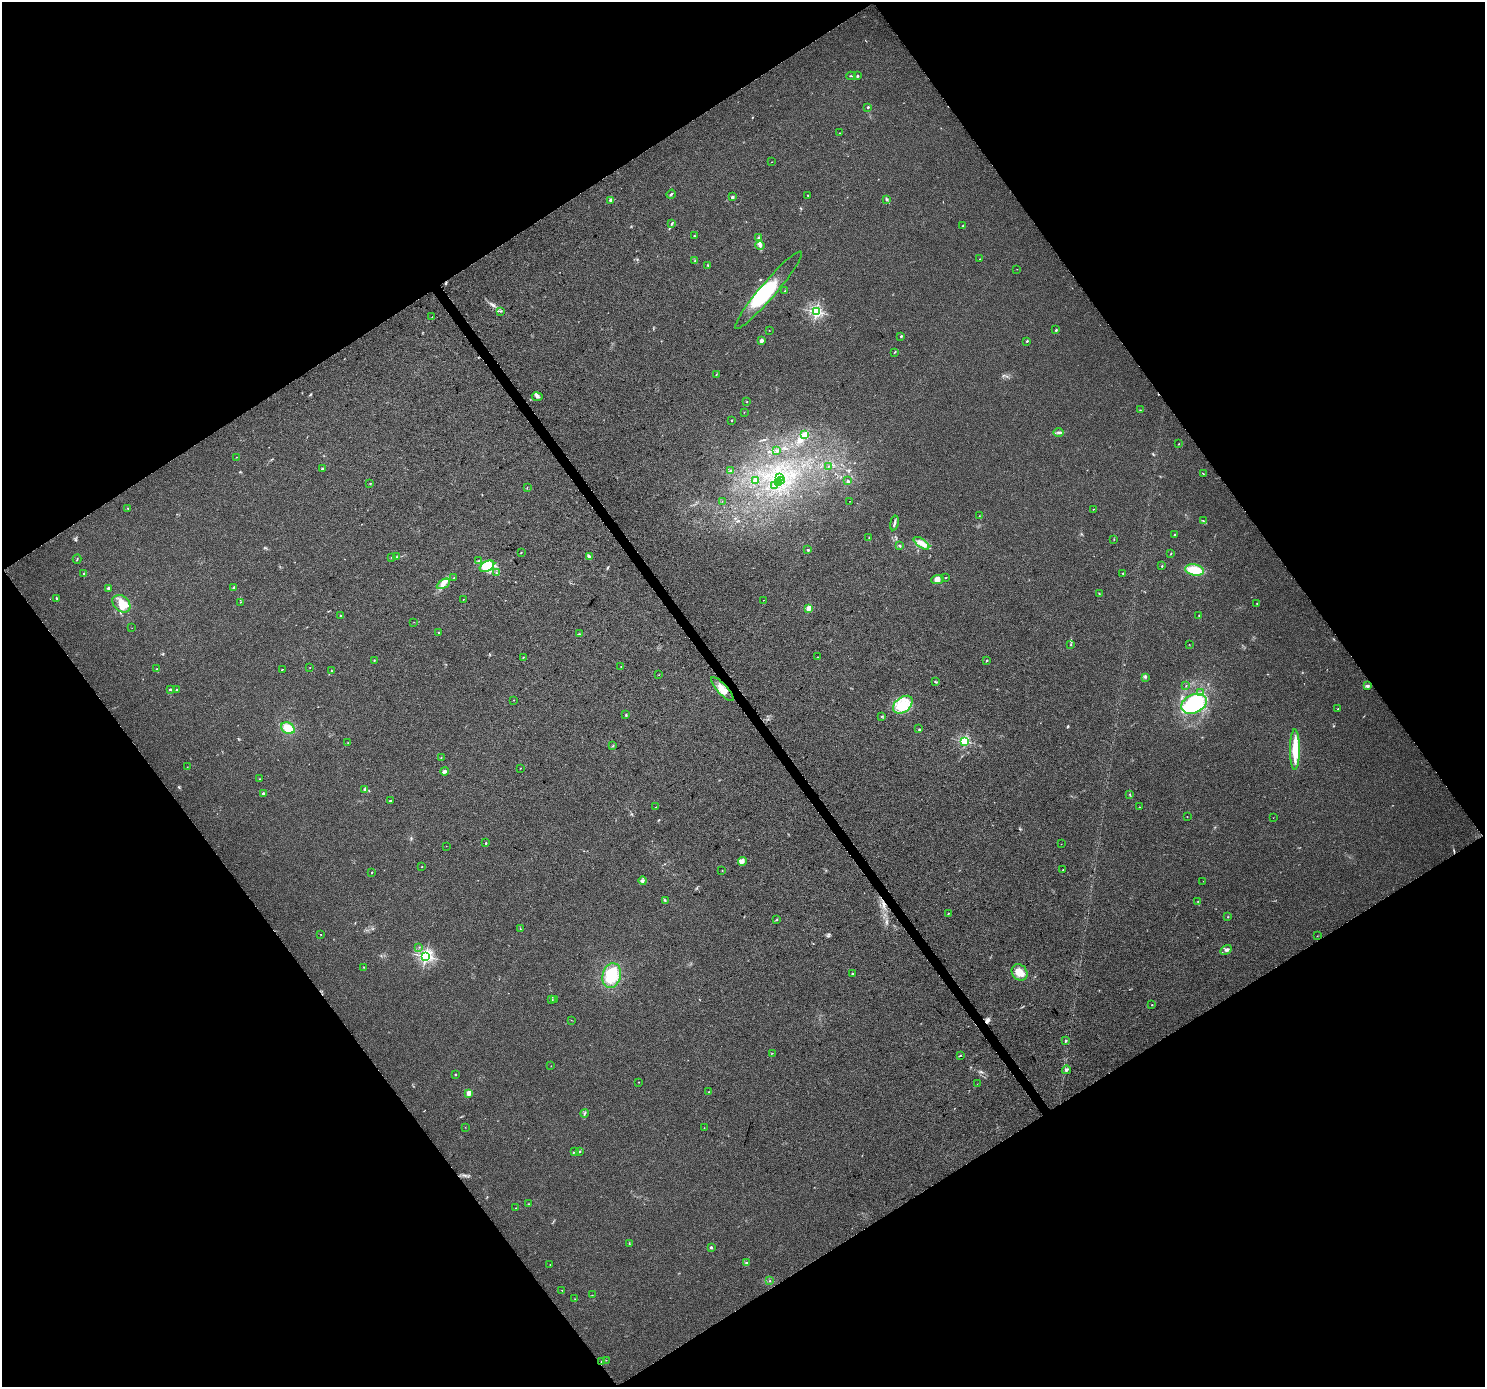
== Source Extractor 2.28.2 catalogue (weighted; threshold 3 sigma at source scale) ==
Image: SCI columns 8-5937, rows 193-5732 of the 5940 x 5862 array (HDU 1 of 3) = the unmasked area's bounding box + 8 px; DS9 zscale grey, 4 x 4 block average (1 PNG px = mean of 4 x 4 image px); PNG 1487 x 1389 px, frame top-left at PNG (2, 2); each listed source drawn as its Kron ellipse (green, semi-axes under 4 px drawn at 4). Shown black and unused: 49% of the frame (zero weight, under 3 of 5 exposures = <1% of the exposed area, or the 3 px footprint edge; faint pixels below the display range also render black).
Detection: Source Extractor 2.28.2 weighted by HDU 2 'WHT'. Background 0.0143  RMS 0.0045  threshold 0.0201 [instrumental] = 3 sigma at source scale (4.5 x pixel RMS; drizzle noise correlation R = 1.50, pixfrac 1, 0.0396/0.0396 arcsec/px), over >= 5 px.
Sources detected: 226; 2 too faint to see at this stretch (4 x 4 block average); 4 inside a brighter object's white glare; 3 cosmic-ray / hot-pixel residue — neither listed nor drawn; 5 coinciding with a brighter row at this scale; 12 inside a brighter listed object's ellipse — not listed separately; the other 200 listed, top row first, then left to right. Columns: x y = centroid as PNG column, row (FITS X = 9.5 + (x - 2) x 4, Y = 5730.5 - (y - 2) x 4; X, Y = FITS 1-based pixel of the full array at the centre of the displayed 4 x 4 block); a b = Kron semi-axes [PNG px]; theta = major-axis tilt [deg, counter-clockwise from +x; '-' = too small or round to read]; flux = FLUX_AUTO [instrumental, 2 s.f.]
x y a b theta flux
851 76 5 2 - 2.8
858 76 3 2 - 2.5
868 107 2 2 - 7.8
840 133 2 2 - 0.78
772 162 2 2 - 0.74
671 194 5 2 - 3.6
808 195 2 2 - 1.2
732 197 4 2 - 3.9
887 199 3 2 - 2.9
611 200 2 2 - 40
672 224 4 2 - 2.3
963 226 2 2 - 1.9
694 236 2 2 - 1.5
758 238 3 2 - 3.1
760 245 4 2 - 2.8
980 259 2 2 - 1.2
695 261 2 2 - 1.3
707 265 3 2 - 2.8
1017 269 2 2 - 0.56
768 290 50 8 49 140
785 291 2 2 - 0.72
500 311 2 2 - 1.8
816 312 2 2 - 560
432 317 2 2 - 0.85
769 330 2 2 - 0.65
1056 330 3 2 - 2.4
901 336 2 2 - 3.6
761 341 2 2 - 34
1027 341 2 2 - 6.1
894 352 2 2 - 0.97
716 375 3 2 - 1.6
537 397 5 3 - 5.3
747 402 2 2 - 1.1
1140 410 2 2 - 1.1
744 412 2 2 - 0.89
731 420 2 2 - 1.4
1059 432 5 2 - 5.2
805 435 2 2 - 110
1179 444 2 2 - 1.5
777 450 3 2 - 2.7
236 457 2 2 - 1.1
828 466 2 2 - 0.79
322 469 2 2 - 3.2
730 471 2 2 - 1.7
1203 474 2 2 - 1.2
779 477 2 2 - 0.82
755 480 3 2 - 4.7
782 481 2 2 - 1.3
848 481 3 3 - 3.3
778 482 2 2 - 2.1
370 483 2 2 - 1.4
775 485 2 2 - 1.4
527 487 2 2 - 0.82
722 501 2 2 - 0.5
850 501 2 2 - 0.65
128 509 2 2 - 1.1
1093 509 2 2 - 1.1
979 516 2 2 - 1.1
1203 520 3 2 - 1.1
894 523 7 2 79 6
1175 535 2 2 - 7.2
869 537 2 2 - 1.1
1114 539 2 2 - 0.77
921 543 9 3 -35 14
899 546 4 2 - 3.1
808 550 2 2 - 3.8
521 552 2 2 - 0.86
1171 553 3 2 - 1.5
392 557 2 2 - 1.2
396 557 2 2 - 1.8
589 557 4 2 - 2.6
77 559 4 2 - 2.3
478 561 3 2 - 2.1
487 566 8 5 30 23
1162 566 2 2 - 3.4
1195 570 9 5 -10 58
496 573 2 2 - 1.1
1123 573 2 2 - 1.9
84 574 2 2 - 15
946 577 3 2 - 1.2
454 578 2 2 - 1.2
937 579 6 4 4 12
443 584 7 3 31 11
234 587 3 2 - 2.6
108 588 3 3 - 3.6
1099 594 2 2 - 1.5
56 598 2 2 - 2.7
463 599 2 2 - 0.8
763 600 2 2 - 0.85
241 602 2 2 - 0.8
121 604 10 7 -44 39
1257 604 2 2 - 1
809 608 3 2 - 19
340 615 2 2 - 1.3
1199 615 2 2 - 1.7
414 622 2 2 - 0.62
132 628 2 2 - 0.33
439 633 2 2 - 1.3
579 634 2 2 - 2
1071 644 2 2 - 0.86
1189 644 2 2 - 0.57
523 657 3 2 - 1.1
817 657 2 2 - 1.1
374 660 2 2 - 1.4
986 661 3 2 - 1.8
310 667 2 2 - 0.63
621 667 2 2 - 1.1
157 669 3 2 - 1.4
282 669 2 2 - 1.5
331 670 2 2 - 1.2
659 675 2 2 - 0.55
1145 677 3 2 - 3
936 682 3 2 - 2.5
1186 685 2 2 - 0.67
1367 686 3 2 - 4.5
170 689 2 2 - 3
722 689 15 5 -47 28
177 690 2 2 - 2.1
1201 693 3 2 - 2.9
513 700 2 2 - 0.99
1194 704 13 9 21 94
903 705 11 7 38 67
1338 709 2 2 - 1.1
626 715 3 2 - 1.8
882 716 2 2 - 1.5
288 728 7 5 -28 32
919 729 2 2 - 1.2
965 741 2 2 - 330
348 743 2 2 - 1.7
613 746 2 2 - 1.7
1295 750 20 5 90 65
441 757 2 2 - 1
187 767 2 2 - 0.69
520 768 2 2 - 1.2
445 771 4 2 - 9.5
260 779 2 2 - 1.6
364 790 3 2 - 2.6
264 793 3 2 - 4.4
1130 795 3 2 - 1.8
390 801 2 2 - 4.5
656 807 2 2 - 0.88
1139 807 2 2 - 1.1
1187 817 2 2 - 0.66
1273 818 2 2 - 0.41
486 843 3 2 - 1.5
1061 844 2 2 - 0.54
446 846 2 2 - 0.4
742 861 4 3 - 7
422 867 2 2 - 1.4
722 870 2 2 - 0.75
1063 870 3 2 - 1.2
372 872 2 2 - 1.9
643 881 4 4 - 5
1203 881 2 2 - 0.43
665 901 2 2 - 0.91
1198 901 2 2 - 0.75
948 914 3 2 - 1.6
1228 917 2 2 - 1.3
776 920 2 2 - 1.8
520 929 2 2 - 0.8
321 934 2 2 - 1.3
1317 936 2 2 - 0.95
419 947 2 2 - 0.79
1226 950 6 3 31 6.3
425 956 2 2 - 710
364 967 2 2 - 1
1019 972 9 7 -52 29
853 974 3 2 - 1.9
612 975 12 9 75 79
554 999 2 2 - 1.1
552 1000 2 2 - 1.2
1152 1005 2 2 - 1.1
571 1020 2 2 - 0.49
1066 1041 3 2 - 2.3
772 1053 2 2 - 0.96
960 1056 2 2 - 1.4
551 1066 2 2 - 0.5
1066 1070 4 3 - 4.9
455 1075 3 2 - 1.9
638 1082 2 2 - 1.4
977 1084 2 2 - 0.4
709 1092 2 2 - 1.5
469 1093 2 2 - 71
584 1113 4 2 - 2.7
465 1127 2 2 - 0.57
704 1128 2 2 - 0.66
579 1151 2 2 - 2.2
574 1152 4 2 - 2.2
528 1204 2 2 - 1
516 1208 2 2 - 0.68
629 1244 2 2 - 1.2
711 1247 3 2 - 3.4
747 1262 3 2 - 2
550 1264 2 2 - 0.81
770 1281 2 2 - 1.7
562 1290 2 2 - 0.94
592 1295 2 2 - 0.57
575 1299 2 2 - 0.66
606 1360 2 2 - 0.67
601 1361 4 2 - 2.1
Overlapping masked pixels (flux is a lower limit): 1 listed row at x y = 722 689
Diffuse or blended objects may show on this block-average render without a row.